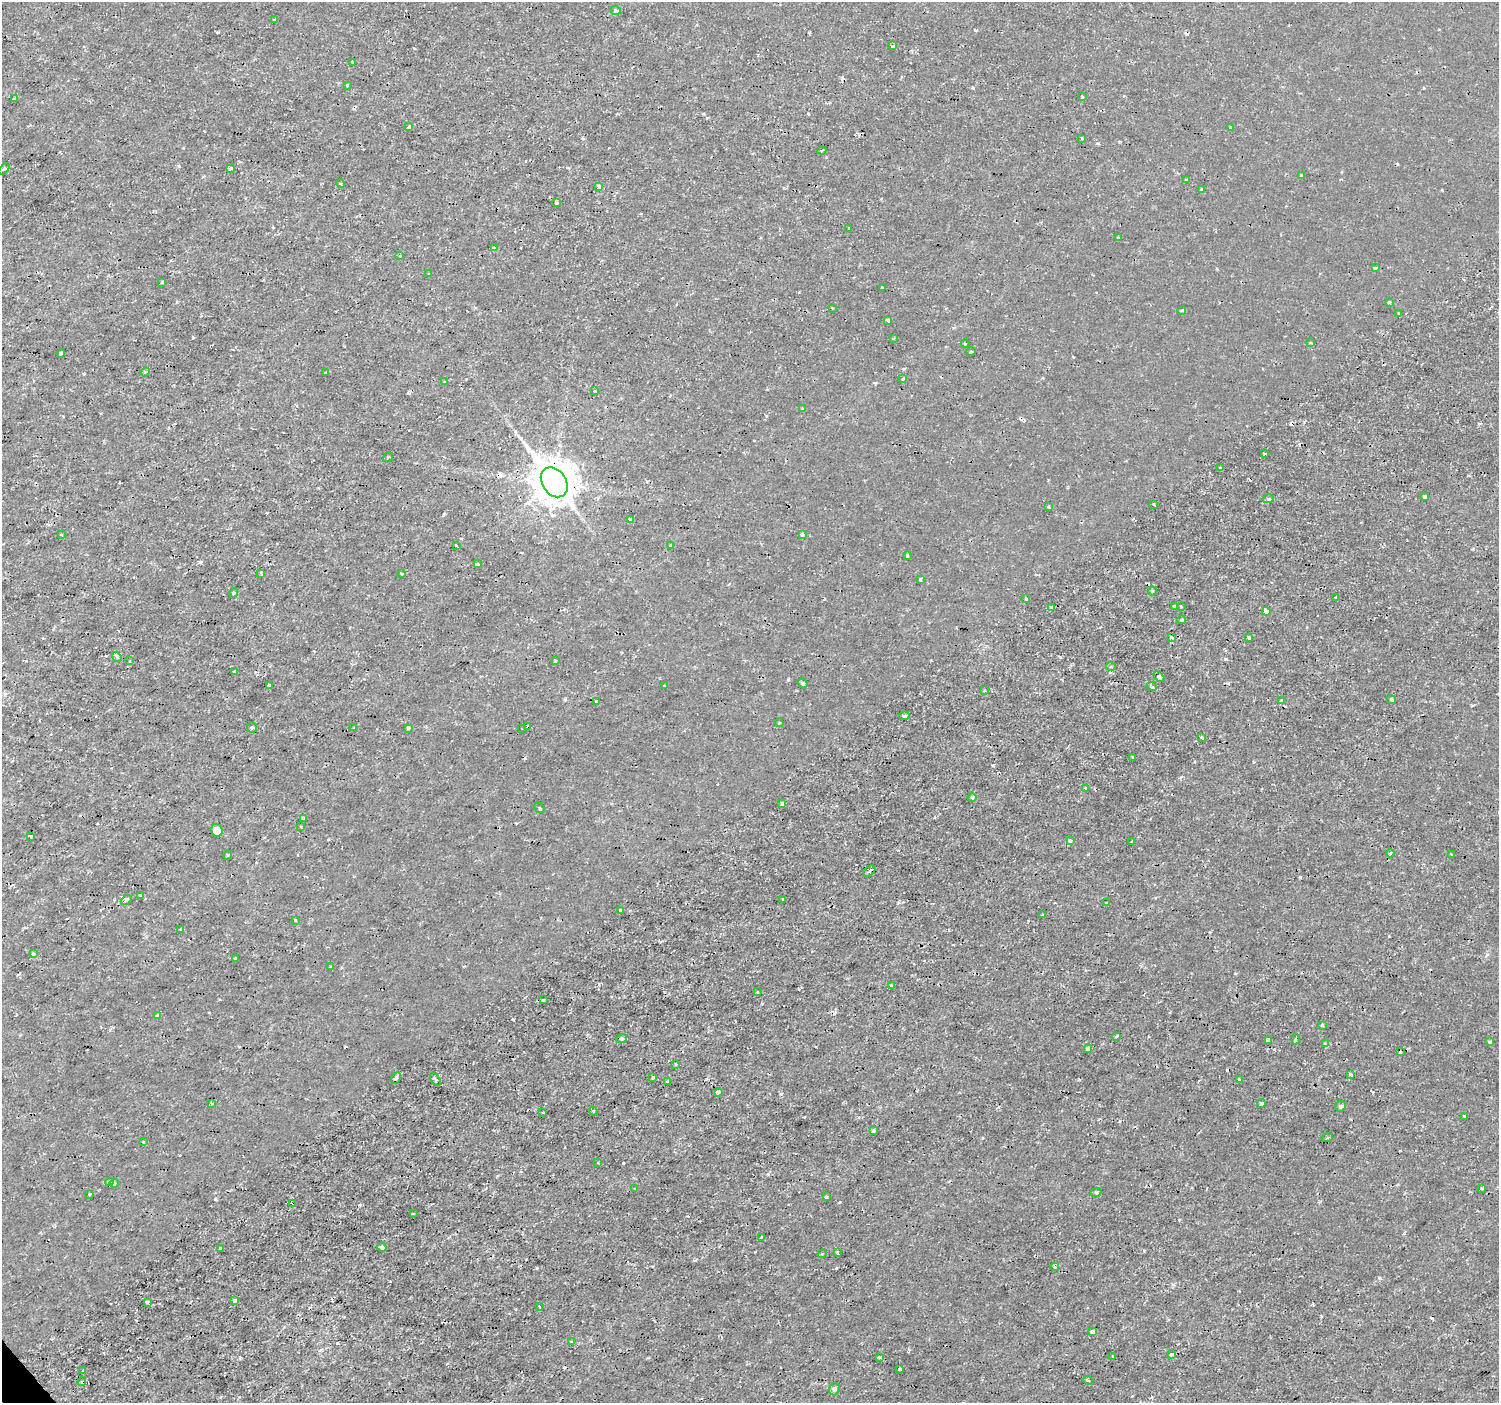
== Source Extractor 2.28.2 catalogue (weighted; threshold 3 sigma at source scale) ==
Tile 7 of 4 x 4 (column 3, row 2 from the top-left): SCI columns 2996-4492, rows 2943-4343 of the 5994 x 5944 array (HDU 1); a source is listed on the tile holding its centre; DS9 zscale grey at full resolution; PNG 1501 x 1405 px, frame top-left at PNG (2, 2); each listed source drawn as its Kron ellipse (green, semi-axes under 4 px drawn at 4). Shown black and unused: <1% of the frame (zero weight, under 2 of 3 exposures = <1% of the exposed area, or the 3 px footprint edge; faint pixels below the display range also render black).
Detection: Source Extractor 2.28.2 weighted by HDU 2 'WHT'; one run over the whole footprint, this tile lists its part. Background 3.31e-04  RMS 0.0011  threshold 0.00499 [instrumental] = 3 sigma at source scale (4.5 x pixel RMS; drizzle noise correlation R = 1.50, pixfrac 1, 0.0396/0.0396 arcsec/px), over >= 5 px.
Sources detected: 202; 23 cosmic-ray / hot-pixel residue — neither listed nor drawn; the other 179 listed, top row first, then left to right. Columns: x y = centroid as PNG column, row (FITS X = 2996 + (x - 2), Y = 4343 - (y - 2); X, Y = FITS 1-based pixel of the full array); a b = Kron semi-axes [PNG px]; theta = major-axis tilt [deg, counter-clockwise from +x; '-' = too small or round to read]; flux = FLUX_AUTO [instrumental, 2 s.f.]
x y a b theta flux
616 10 5 3 - 0.24
274 20 3 3 - 0.37
893 46 4 2 - 0.097
352 62 4 3 - 0.14
347 85 3 3 - 0.13
1082 97 3 3 - 0.18
14 99 4 3 - 0.37
409 127 4 3 - 0.2
1231 128 4 3 - 0.49
1082 138 3 3 - 0.13
822 150 4 3 - 0.13
231 168 4 3 - 0.61
4 169 6 4 45 0.17
1301 176 3 3 - 0.25
1186 179 3 3 - 0.14
340 183 5 3 - 0.13
599 187 4 3 - 0.58
1202 189 4 3 - 0.12
556 202 4 3 - 1.3
848 228 3 2 - 0.08
1118 238 4 3 - 0.28
494 248 4 3 - 0.14
399 255 3 3 - 0.11
1375 268 3 3 - 0.18
429 274 3 3 - 0.29
162 282 4 3 - 0.12
883 288 3 2 - 0.14
1389 302 3 3 - 0.19
832 308 3 3 - 0.083
1182 310 4 4 - 0.17
1399 314 3 3 - 0.27
888 320 3 3 - 0.22
893 338 3 2 - 0.13
965 343 4 3 - 0.11
1311 343 4 2 - 0.091
971 351 5 3 - 0.12
61 353 4 3 - 0.52
145 372 4 3 - 0.11
326 373 4 3 - 0.35
903 379 4 3 - 0.16
444 382 3 3 - 0.1
595 391 3 2 - 0.11
803 409 4 3 - 0.22
1265 454 3 2 - 0.11
388 457 5 3 - 0.12
1220 468 4 3 - 0.19
554 482 16 12 -56 310
1425 497 4 3 - 0.53
1268 499 6 3 17 0.13
1154 504 4 2 - 0.089
1048 506 4 3 - 0.15
630 520 4 3 - 0.66
802 534 4 3 - 0.41
61 535 4 2 - 0.091
456 546 3 3 - 0.44
670 546 4 3 - 0.59
907 556 3 3 - 0.19
477 564 3 3 - 0.16
261 573 3 2 - 0.12
401 573 3 3 - 0.24
920 579 3 3 - 0.22
1153 591 5 3 - 0.11
234 593 4 4 - 0.35
1336 597 3 2 - 0.18
1026 598 4 3 - 0.43
1174 606 3 3 - 0.18
1052 607 4 3 - 0.34
1181 607 3 3 - 0.11
1266 611 4 3 - 0.9
1181 620 4 3 - 0.16
1172 637 4 3 - 0.2
1249 638 3 3 - 0.15
117 657 5 4 - 0.19
129 661 3 2 - 0.1
555 661 4 3 - 0.11
1111 667 5 3 - 0.12
235 672 4 3 - 0.95
1159 677 6 3 -43 0.29
803 683 5 4 - 0.26
270 685 4 3 - 0.24
665 686 3 2 - 0.16
1152 687 5 4 - 0.26
985 691 4 3 - 0.1
1282 700 3 2 - 0.15
1392 700 5 4 - 0.22
596 701 3 3 - 0.1
904 716 5 4 - 0.2
779 723 4 4 - 0.15
527 727 4 3 - 0.99
252 728 5 5 - 0.24
354 728 3 2 - 0.13
408 728 4 3 - 0.21
522 729 3 3 - 17
1202 737 3 3 - 0.14
1133 757 3 3 - 0.13
1086 788 3 3 - 0.25
972 797 5 3 - 0.13
782 803 4 3 - 0.28
539 808 6 3 -38 0.13
304 819 4 3 - 0.15
301 827 2 2 - 0.096
217 830 6 5 - 0.94
31 836 3 3 - 0.3
1070 841 3 3 - 0.48
1132 841 3 2 - 0.13
1390 853 4 3 - 0.17
1451 854 3 3 - 0.099
227 855 5 3 - 0.12
869 871 7 4 40 0.23
140 895 4 4 - 0.11
783 899 3 3 - 0.32
126 900 6 3 41 1.4
1107 903 3 2 - 0.17
620 910 3 3 - 0.21
1042 915 3 3 - 0.12
295 920 3 3 - 0.15
181 929 3 3 - 0.13
33 954 3 3 - 0.42
235 958 3 3 - 0.22
330 967 3 2 - 0.17
892 986 4 3 - 0.2
757 992 4 2 - 0.1
543 1000 3 3 - 0.11
158 1015 4 3 - 0.24
1322 1025 4 3 - 0.21
1116 1036 4 3 - 0.17
621 1038 5 4 - 0.3
1296 1039 5 3 - 0.14
1269 1040 4 4 - 0.67
1490 1042 4 3 - 0.26
1325 1043 4 2 - 0.12
1088 1049 4 4 - 0.78
1400 1052 3 3 - 0.17
676 1064 4 3 - 0.096
1350 1074 3 3 - 0.4
653 1077 3 3 - 0.17
396 1078 6 4 59 0.3
435 1079 7 3 -59 0.21
1239 1080 3 3 - 0.21
668 1081 4 2 - 0.098
718 1092 4 3 - 0.45
212 1103 3 3 - 0.31
1261 1103 4 4 - 0.19
1341 1106 6 5 - 0.24
593 1111 4 3 - 0.13
543 1112 3 2 - 0.078
1465 1116 3 3 - 0.16
873 1131 4 3 - 0.5
1327 1138 5 3 - 0.12
143 1142 4 3 - 0.16
598 1163 4 3 - 0.12
109 1182 4 3 - 0.27
114 1183 4 4 - 0.36
1482 1188 4 3 - 0.15
634 1189 3 2 - 0.15
1096 1192 6 3 18 0.14
89 1194 3 3 - 0.22
826 1197 3 3 - 0.27
293 1203 4 3 - 0.22
413 1214 3 2 - 0.1
761 1237 3 2 - 0.15
382 1247 5 4 - 0.39
221 1248 3 3 - 0.26
838 1253 3 2 - 0.17
822 1254 4 3 - 0.13
1054 1267 4 3 - 0.18
234 1300 3 3 - 0.6
148 1302 3 3 - 0.26
539 1306 3 2 - 0.084
1092 1332 4 4 - 0.37
571 1342 3 3 - 0.14
1171 1354 3 3 - 0.18
879 1357 4 3 - 0.24
1113 1357 3 3 - 0.19
900 1369 3 3 - 0.16
83 1370 3 2 - 0.14
1088 1380 5 3 - 0.12
82 1381 5 2 - 0.11
834 1389 6 5 - 0.36
Overlapping masked pixels (flux is a lower limit): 4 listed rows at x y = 554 482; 1266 611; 527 727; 293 1203
Unlisted compact peaks at least as high as the median listed source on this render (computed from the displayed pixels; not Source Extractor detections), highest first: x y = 623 1163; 1300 877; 215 1199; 781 1094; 359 1205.